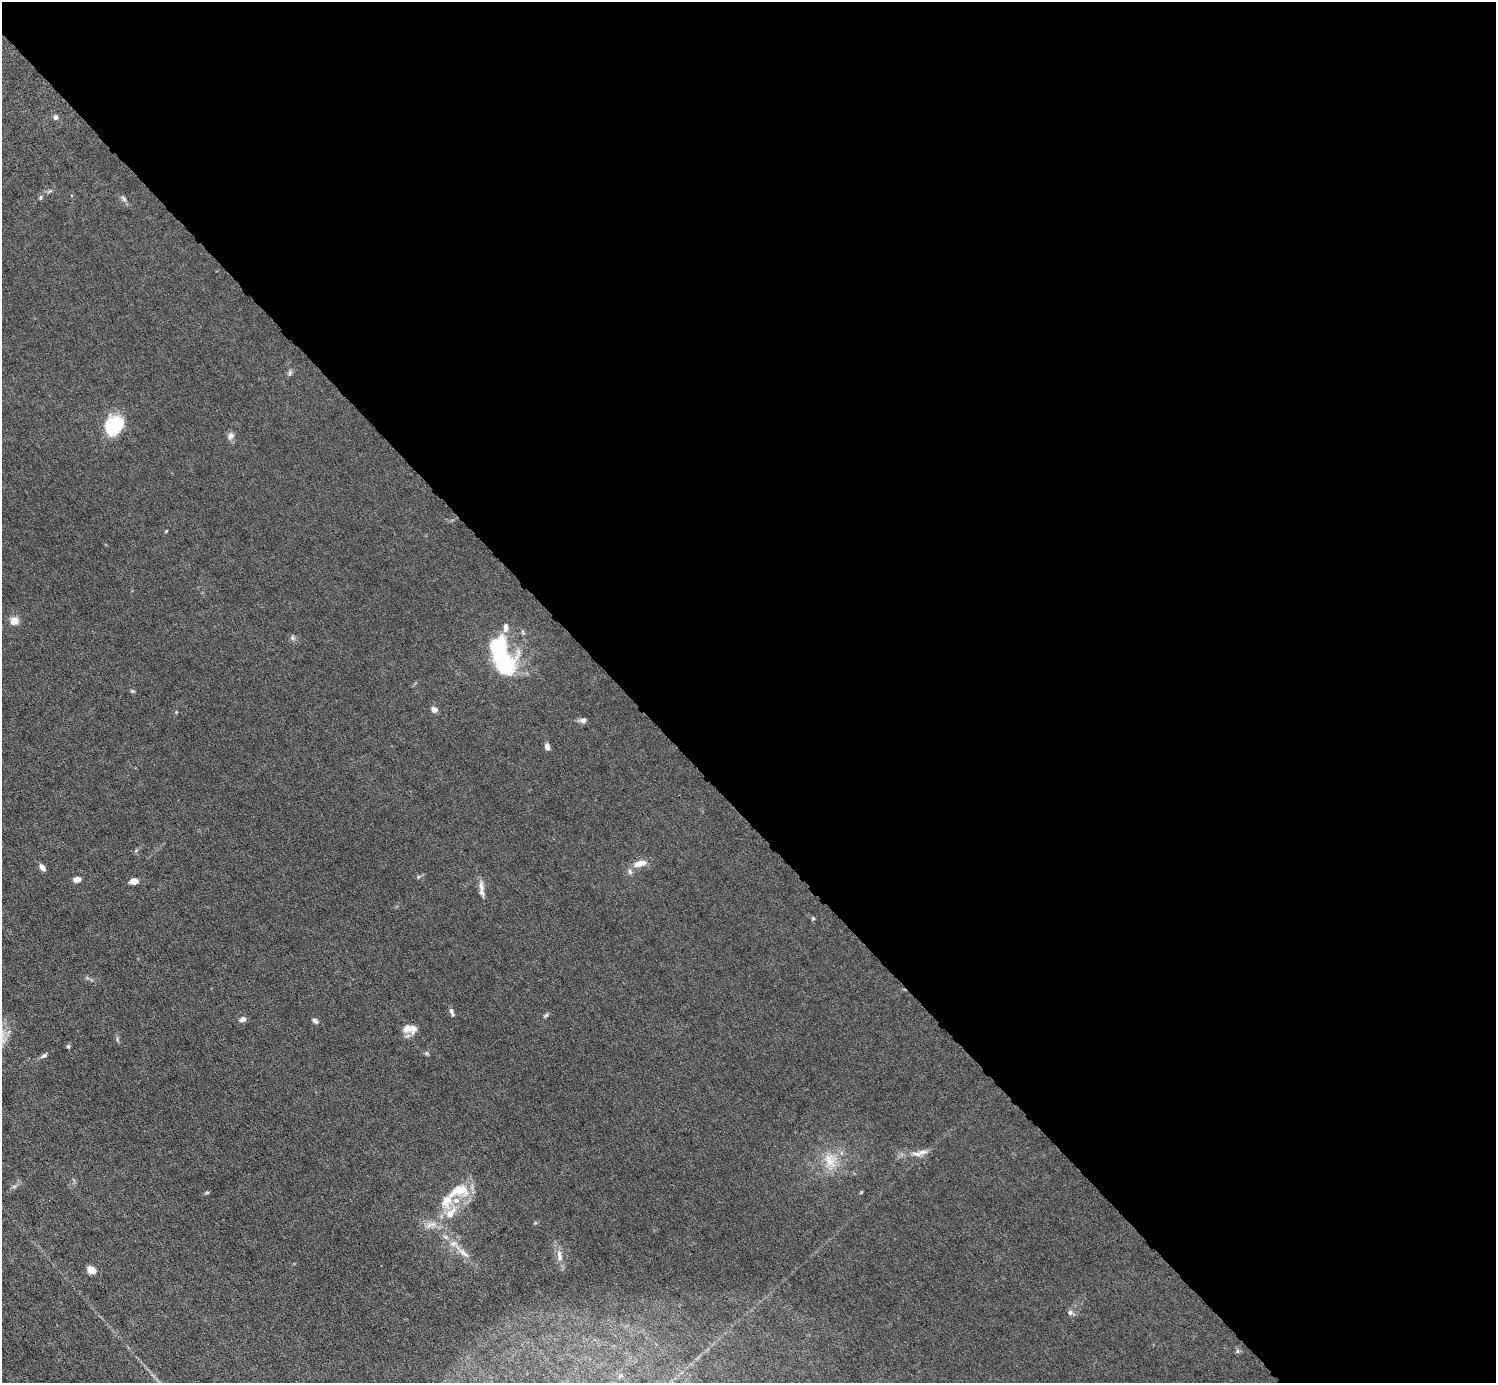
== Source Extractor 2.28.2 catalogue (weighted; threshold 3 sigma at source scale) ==
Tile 8 of 4 x 4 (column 4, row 2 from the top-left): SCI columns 4481-5974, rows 3058-4438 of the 5974 x 5972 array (HDU 1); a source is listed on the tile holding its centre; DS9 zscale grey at full resolution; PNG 1498 x 1385 px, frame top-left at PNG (2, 2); no overlay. Shown black and unused: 58% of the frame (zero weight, under 6 of 12 exposures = <1% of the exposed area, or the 3 px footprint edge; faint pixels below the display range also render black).
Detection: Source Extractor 2.28.2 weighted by HDU 2 'WHT'; one run over the whole footprint, this tile lists its part. Background 0.0142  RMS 0.003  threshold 0.0124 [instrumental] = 3 sigma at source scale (4.09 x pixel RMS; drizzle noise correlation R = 1.36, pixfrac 0.8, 0.05/0.05 arcsec/px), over >= 5 px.
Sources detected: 44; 4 inside a brighter listed object's ellipse — not listed separately; the other 40 listed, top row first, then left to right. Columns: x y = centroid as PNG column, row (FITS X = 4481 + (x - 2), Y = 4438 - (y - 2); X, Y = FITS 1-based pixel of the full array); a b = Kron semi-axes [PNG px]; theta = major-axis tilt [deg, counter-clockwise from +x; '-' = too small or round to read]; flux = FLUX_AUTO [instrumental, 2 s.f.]
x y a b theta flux
55 117 6 6 - 0.82
40 198 7 4 83 0.44
123 198 7 4 -70 0.55
290 373 7 4 89 0.53
114 425 20 15 52 18
231 436 8 7 - 1.2
166 531 4 3 - 0.25
14 621 6 6 - 3.8
505 627 13 6 88 1.4
292 638 7 6 - 0.64
501 655 39 17 -67 39
434 709 6 5 - 1.7
583 720 8 7 - 0.95
547 747 8 5 -74 1.2
640 863 16 7 14 3.1
42 867 8 5 -50 1.4
418 877 6 3 72 0.33
77 879 7 5 3 2
133 881 8 6 14 2
481 891 16 7 -77 1.6
813 918 6 4 1 0.3
452 1012 11 4 -69 0.82
546 1015 6 5 - 0.48
243 1019 8 6 22 0.97
315 1021 9 5 -34 0.84
407 1028 13 11 71 2.2
68 1047 6 4 -62 0.41
44 1056 9 5 31 0.68
922 1152 16 7 11 1.9
830 1160 23 19 -63 6.8
14 1186 7 4 19 0.52
458 1190 29 15 17 7.6
207 1192 6 4 1 0.35
450 1214 11 11 - 2.6
433 1224 12 7 5 1.7
463 1253 19 7 -39 2.5
559 1255 17 7 -83 2.1
91 1270 8 6 -27 3.8
1070 1313 7 7 - 0.8
1237 1351 6 4 89 0.48